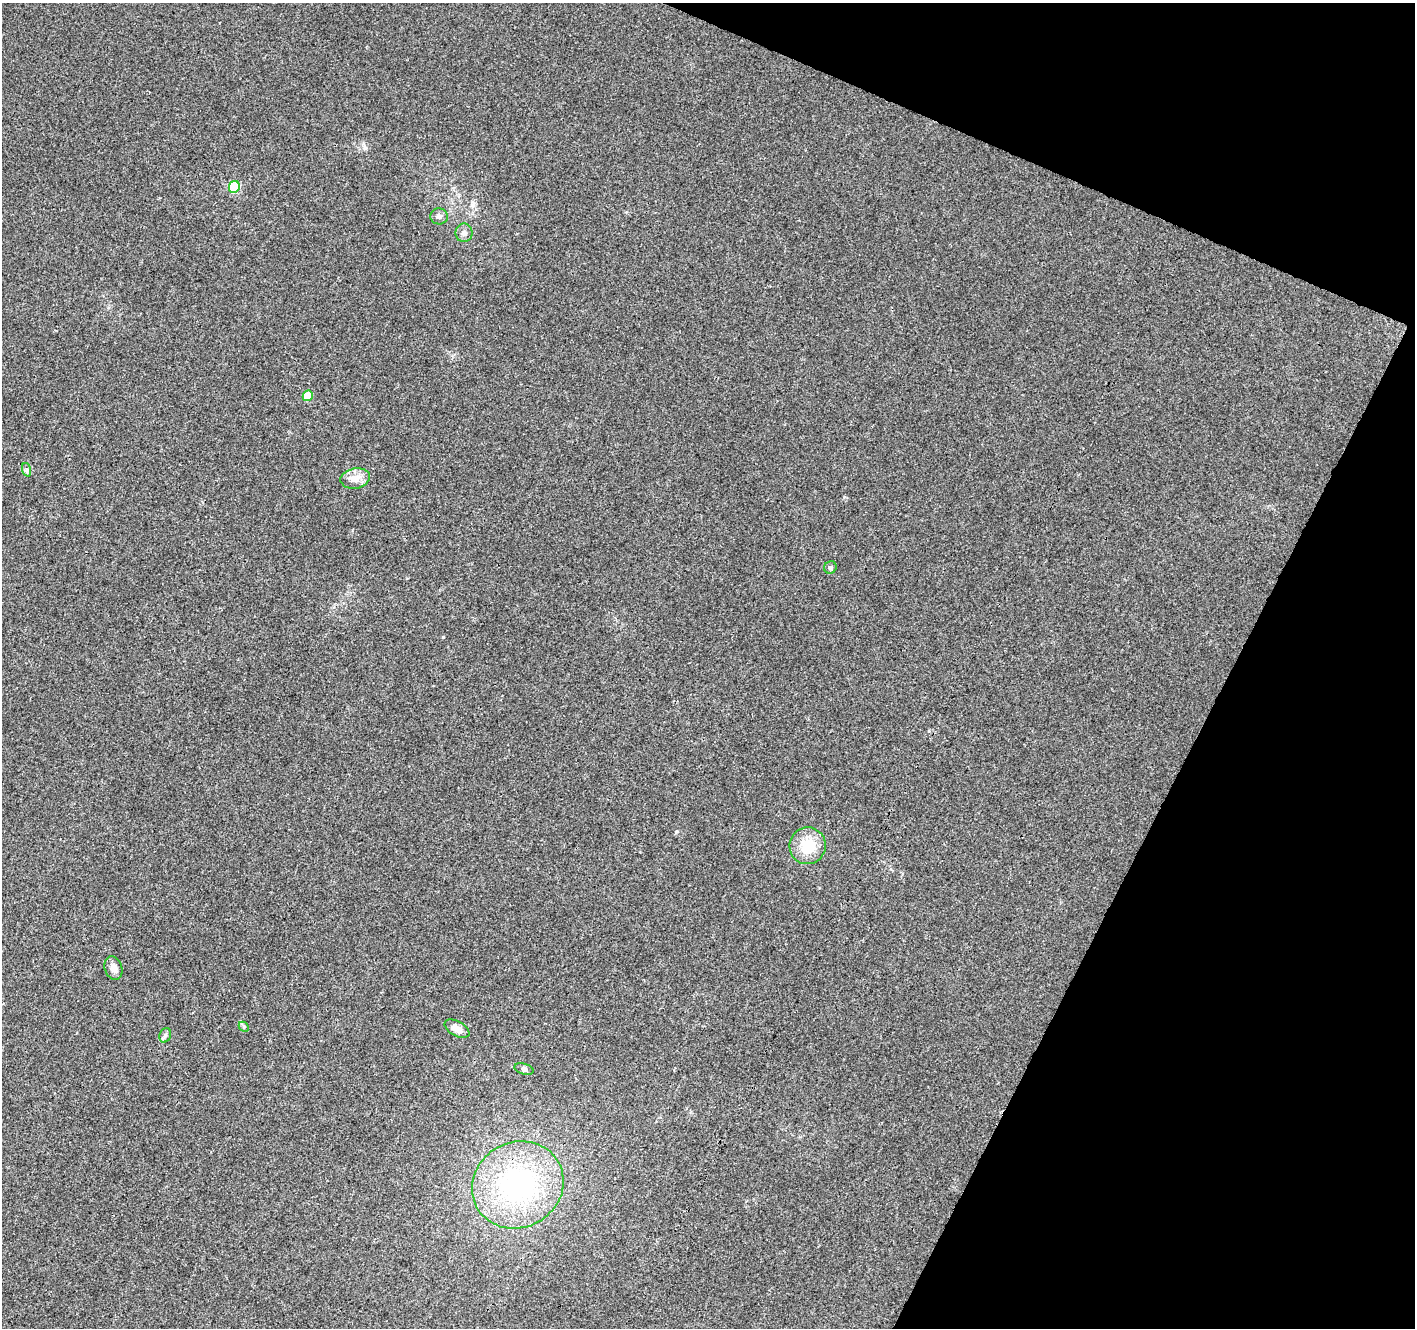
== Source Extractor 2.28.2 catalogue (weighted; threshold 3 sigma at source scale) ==
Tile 8 of 4 x 4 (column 4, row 2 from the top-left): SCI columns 4247-5659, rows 2922-4247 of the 5661 x 5777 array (HDU 1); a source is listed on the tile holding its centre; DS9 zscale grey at full resolution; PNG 1417 x 1330 px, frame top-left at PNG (2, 3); each listed source drawn as its Kron ellipse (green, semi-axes under 4 px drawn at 4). Shown black and unused: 21% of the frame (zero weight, under 3 of 4 exposures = <1% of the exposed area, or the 3 px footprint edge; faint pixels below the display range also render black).
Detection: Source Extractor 2.28.2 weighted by HDU 2 'WHT'; one run over the whole footprint, this tile lists its part. Background 0.0134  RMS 0.0039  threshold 0.0176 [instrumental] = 3 sigma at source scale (4.5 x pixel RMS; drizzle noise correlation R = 1.50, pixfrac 1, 0.0396/0.0396 arcsec/px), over >= 5 px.
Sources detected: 14; all 14 listed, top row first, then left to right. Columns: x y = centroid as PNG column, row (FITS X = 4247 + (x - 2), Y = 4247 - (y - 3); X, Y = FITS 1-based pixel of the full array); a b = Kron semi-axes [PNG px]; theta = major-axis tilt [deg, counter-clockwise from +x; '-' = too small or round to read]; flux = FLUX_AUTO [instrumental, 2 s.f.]
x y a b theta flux
234 187 6 5 - 30
439 216 8 8 - 1.4
464 233 9 8 - 1.8
308 396 5 5 - 9.8
27 470 7 4 -72 0.73
355 478 15 10 10 4.2
830 567 6 6 - 0.89
808 846 18 18 - 11
113 968 12 8 -72 2.7
244 1027 6 4 -46 0.6
457 1029 14 7 -30 3.3
165 1035 7 5 69 0.92
524 1069 9 5 -16 0.97
518 1185 47 42 29 70
Unlisted compact peaks at least as high as the median listed source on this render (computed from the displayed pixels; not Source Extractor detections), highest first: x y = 443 637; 676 832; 365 148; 844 497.